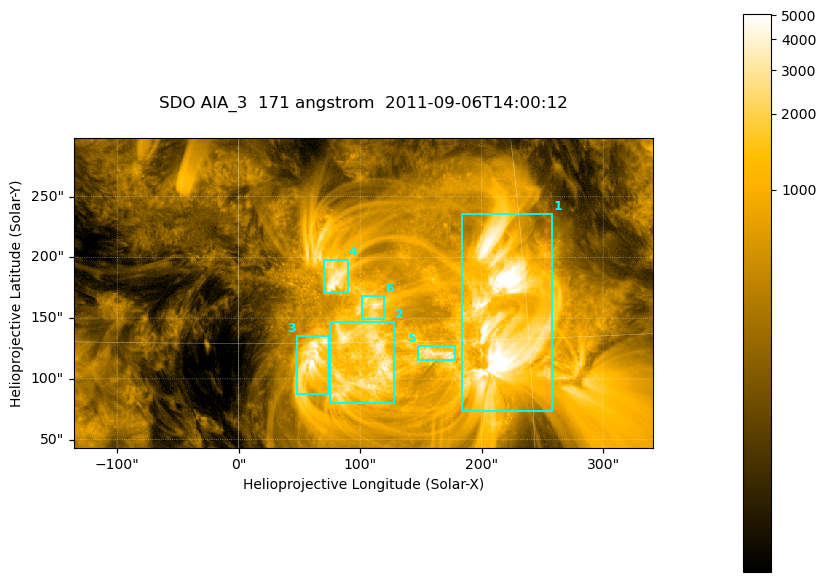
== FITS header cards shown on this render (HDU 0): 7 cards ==
TELESCOP= 'SDO     '           /
INSTRUME= 'AIA_3   '           /
WAVELNTH=                  171 /
WAVEUNIT= 'angstrom'           /
DATE-OBS= '2011-09-06T14:00:12.34' /
CTYPE1  = 'HPLN-TAN'           /
CTYPE2  = 'HPLT-TAN'           /

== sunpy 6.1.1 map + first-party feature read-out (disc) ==
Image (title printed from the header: SDO AIA_3  171 angstrom  2011-09-06T14:00:12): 795 x 425 px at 0.599 arcsec/px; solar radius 952 arcsec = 1588 px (partial field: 4.3% of the solar disc is inside the frame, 100% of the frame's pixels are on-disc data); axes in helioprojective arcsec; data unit not stated in the header (colour bar unlabelled)
Pointing: header CRPIX1/2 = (2050.96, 2049.84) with CRVAL1/2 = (0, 0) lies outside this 795 x 425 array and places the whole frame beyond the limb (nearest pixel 1.29 R_sun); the SolarSoft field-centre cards XCEN/YCEN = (102.5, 170.7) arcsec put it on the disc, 1677 arcsec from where CRPIX/CRVAL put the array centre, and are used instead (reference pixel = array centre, CRVAL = XCEN/YCEN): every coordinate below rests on XCEN/YCEN
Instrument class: DISC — disc imager (sunpy class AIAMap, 171 A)
Bright regions (active regions / flare kernels): reference = the on-disc median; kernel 7 px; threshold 5 sigma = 1675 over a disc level ~352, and >= 1.15x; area >= 337 px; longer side >= 5 px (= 3 arcsec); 6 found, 6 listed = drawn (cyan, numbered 1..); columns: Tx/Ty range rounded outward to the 2 arcsec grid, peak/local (2 s.f.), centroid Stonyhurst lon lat
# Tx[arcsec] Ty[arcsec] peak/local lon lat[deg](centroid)
1 182..258 74..236 19 +14 +16
2 74..128 80..148 11 +6 +14
3 48..74 86..136 13 +4 +14
4 70..90 170..198 13 +5 +18
5 148..178 114..128 10 +10 +14
6 100..120 148..170 10 +7 +17